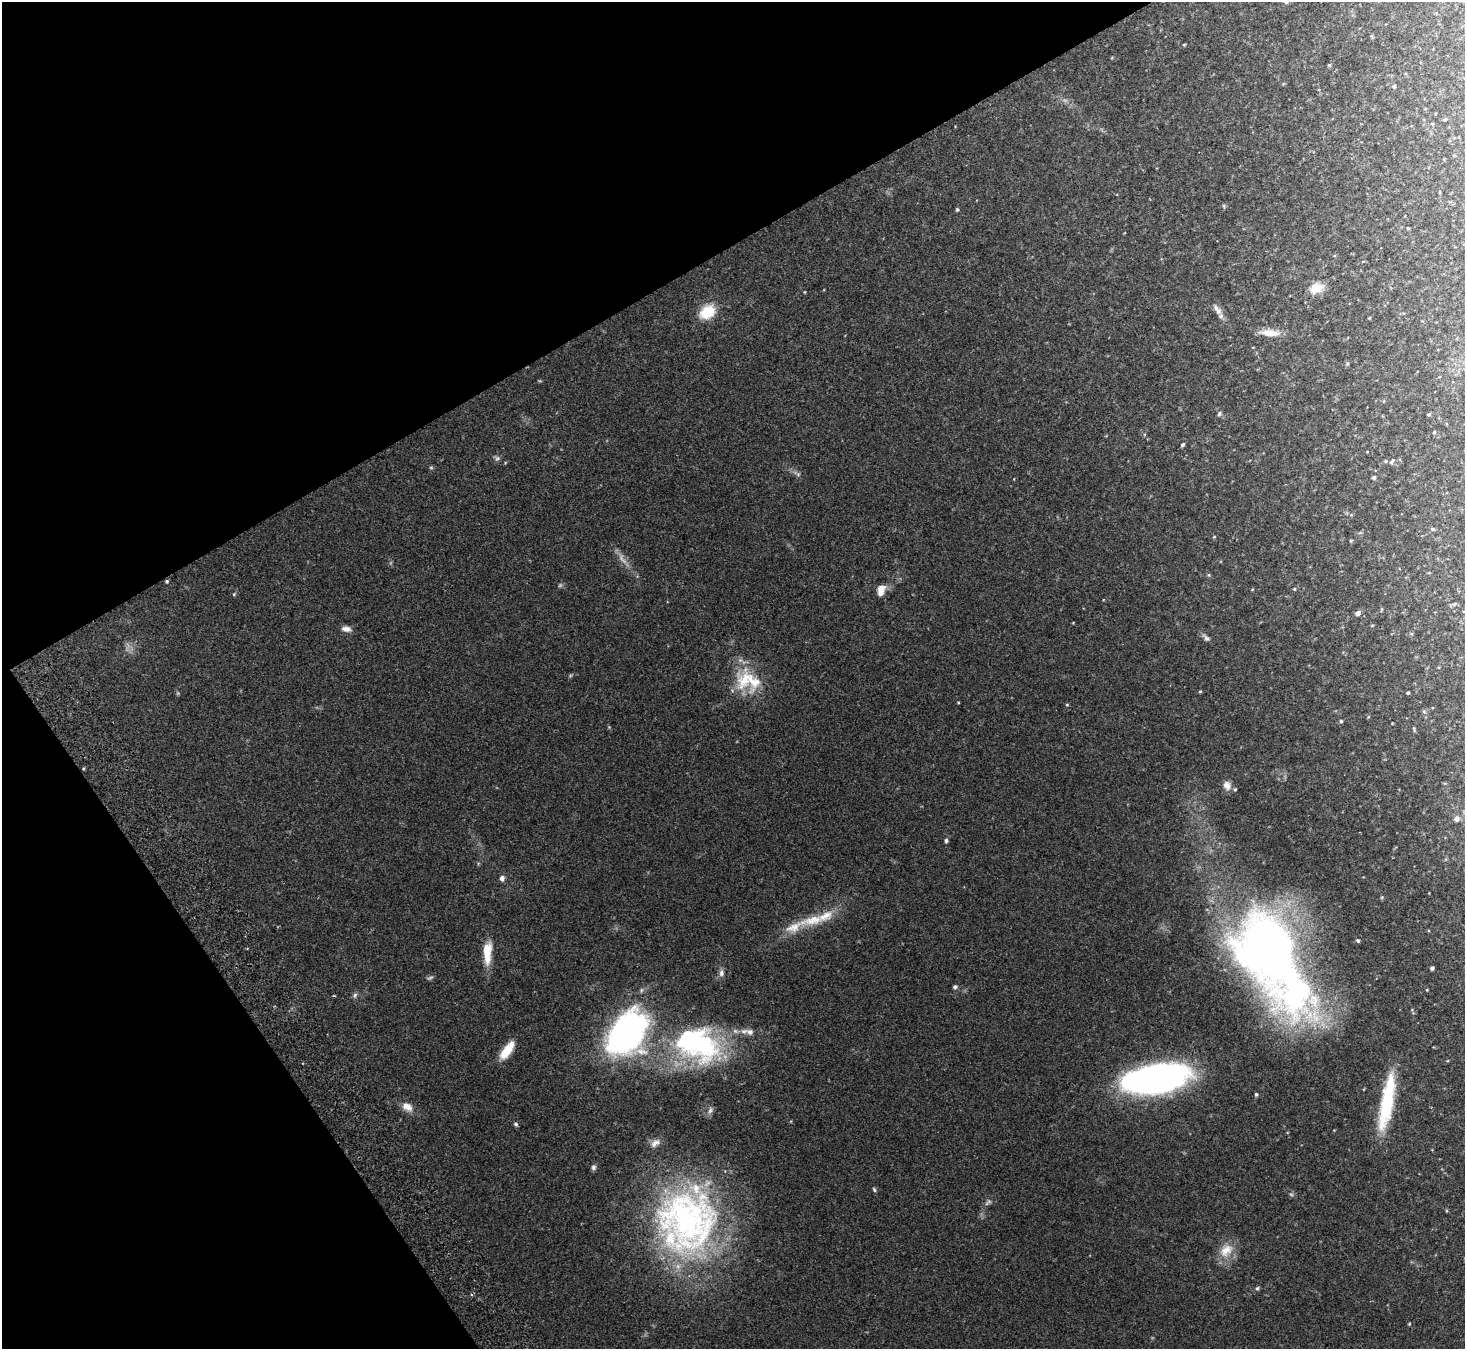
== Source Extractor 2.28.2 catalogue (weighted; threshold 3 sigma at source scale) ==
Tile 5 of 4 x 4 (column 1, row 2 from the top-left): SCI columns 52-1514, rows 2892-4238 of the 5957 x 5919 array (HDU 1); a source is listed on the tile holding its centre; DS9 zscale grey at full resolution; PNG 1467 x 1351 px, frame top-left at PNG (2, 2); no overlay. Shown black and unused: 28% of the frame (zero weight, under 2 of 3 exposures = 3% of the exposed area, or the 3 px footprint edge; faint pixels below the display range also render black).
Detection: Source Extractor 2.28.2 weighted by HDU 2 'WHT'; one run over the whole footprint, this tile lists its part. Background 0.303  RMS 0.0093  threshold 0.0418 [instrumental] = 3 sigma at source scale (4.5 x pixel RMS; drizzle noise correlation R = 1.50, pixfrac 1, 0.05/0.05 arcsec/px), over >= 5 px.
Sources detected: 101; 9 too faint to see at this stretch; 1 inside a brighter object's white glare — not listed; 11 inside a brighter listed object's ellipse — not listed separately; the other 80 listed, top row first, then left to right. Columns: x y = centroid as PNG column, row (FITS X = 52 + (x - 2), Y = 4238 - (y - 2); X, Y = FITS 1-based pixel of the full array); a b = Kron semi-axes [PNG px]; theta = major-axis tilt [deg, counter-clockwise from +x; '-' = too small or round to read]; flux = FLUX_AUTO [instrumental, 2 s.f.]
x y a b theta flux
1184 45 4 3 - 0.84
1329 65 4 4 - 1.1
1394 86 5 5 - 1.7
1445 119 5 4 - 1.1
1432 124 5 3 - 0.86
1440 192 5 3 - 0.64
1224 206 6 4 -71 1.1
957 210 5 4 - 1.2
1408 228 3 3 - 0.9
1316 288 19 12 22 12
804 292 5 3 - 0.71
707 312 19 14 39 24
1221 316 11 6 -66 3.4
1369 318 3 3 - 0.88
1269 333 26 8 -4 12
1253 347 4 2 - 0.58
1347 364 6 5 - 1.3
1219 414 6 5 - 1.7
1429 414 4 4 - 1.3
1434 432 4 4 - 1.3
1182 445 5 4 - 1.7
1367 452 4 3 - 0.54
497 458 8 6 53 2.3
1385 461 5 4 - 1.3
1391 462 7 5 59 2.1
431 467 6 4 0 1.1
1374 478 5 4 - 1.9
1432 529 6 4 -3 1.5
1214 537 5 3 - 0.79
1351 541 4 4 - 0.89
1209 575 6 4 -71 1.1
167 581 5 4 - 1.3
1294 589 4 4 - 0.91
1252 590 5 3 - 0.66
880 592 11 9 57 6.7
234 594 6 4 45 1.1
1454 604 7 5 28 1.6
1358 613 5 4 - 4.9
1372 625 5 3 - 0.77
346 629 12 7 -11 5
1411 634 6 4 0 1.1
1206 638 12 6 -40 3
745 680 37 22 68 37
1200 691 4 4 - 0.9
1408 693 3 3 - 1.3
1067 705 4 4 - 0.96
1424 711 6 5 - 1.5
1341 721 4 4 - 1.2
1414 729 8 3 -71 1.1
83 769 3 3 - 1.5
1227 785 11 9 -68 5.5
1456 819 7 6 - 3.6
946 841 6 5 - 1.7
502 878 6 5 - 3.5
813 920 38 13 13 25
1358 940 4 4 - 1.6
1271 949 70 47 -68 920
487 952 29 10 88 19
1432 968 4 4 - 2.4
721 973 10 7 88 3.7
955 987 5 5 - 1.9
1427 990 3 3 - 0.71
355 995 8 6 55 2.3
334 996 4 2 - 0.72
750 1032 10 8 -23 4.2
627 1033 49 32 53 270
700 1045 58 41 -32 150
507 1050 23 9 54 20
1154 1079 53 22 9 470
1256 1094 5 4 - 1.5
1387 1102 60 12 80 66
407 1107 15 10 -29 8.1
710 1110 11 6 66 3.3
516 1124 6 5 - 1.6
593 1167 7 6 - 2.3
874 1190 6 4 -63 1.3
687 1220 87 76 89 330
1226 1250 22 17 45 16
1257 1288 6 5 - 1.5
1409 1324 4 3 - 0.86
Overlapping masked pixels (flux is a lower limit): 1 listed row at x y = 167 581
Unlisted compact peaks at least as high as the median listed source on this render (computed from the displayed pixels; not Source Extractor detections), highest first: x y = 958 702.